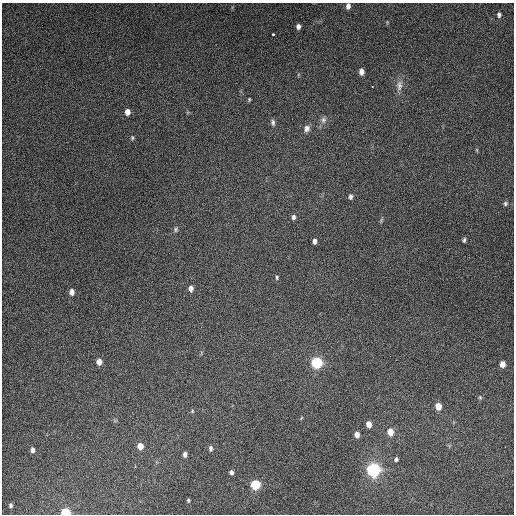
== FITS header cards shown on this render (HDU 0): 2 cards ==
NAXIS1  =                  512
NAXIS2  =                  512

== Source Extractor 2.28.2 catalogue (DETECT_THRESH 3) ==
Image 512 x 512 px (HDU 0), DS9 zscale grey, 1 PNG px = 1 image px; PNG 516 x 516 px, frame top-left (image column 1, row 512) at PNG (2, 3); no overlay
Background 4840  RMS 310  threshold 920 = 3 sigma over >= 5 px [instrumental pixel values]
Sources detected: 45; all 45 listed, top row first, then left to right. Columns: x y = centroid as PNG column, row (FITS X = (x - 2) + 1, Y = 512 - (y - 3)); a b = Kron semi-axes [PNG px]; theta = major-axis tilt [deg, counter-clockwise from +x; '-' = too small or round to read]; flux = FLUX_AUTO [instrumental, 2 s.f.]
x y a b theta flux
348 6 6 4 88 9.6e+04
499 15 5 4 - 4.6e+04
298 26 5 4 - 7.9e+04
273 34 3 3 - 3.8e+04
361 71 6 4 -90 1.3e+05
399 85 16 9 85 1.5e+05
372 86 2 2 - 1.5e+04
249 99 4 3 - 2.3e+04
127 112 6 5 - 1.5e+05
323 120 9 7 81 8.3e+04
273 123 9 6 -84 5.9e+04
307 128 9 8 - 9.9e+04
132 138 6 4 77 3.0e+04
477 150 6 3 -71 2.1e+04
351 196 6 5 - 6.0e+04
505 204 6 5 - 3.6e+04
293 217 6 5 - 5.4e+04
381 220 8 3 77 2.9e+04
176 229 7 6 - 4.4e+04
464 240 5 4 - 3.7e+04
314 241 5 4 - 7.2e+04
277 277 6 4 81 3.4e+04
191 288 7 5 89 9.0e+04
72 292 6 5 - 1.1e+05
99 362 6 5 - 1.5e+05
317 363 8 8 - 1.1e+06
502 364 6 5 - 1.6e+05
480 397 6 5 - 2.9e+04
438 406 6 5 - 2.0e+05
192 411 5 4 - 2.6e+04
301 418 5 3 - 1.7e+04
369 424 6 5 - 1.3e+05
390 432 6 5 - 2.3e+05
357 435 5 4 - 1.2e+05
140 446 6 5 - 1.8e+05
211 448 6 4 90 5.5e+04
33 450 6 4 89 6.8e+04
185 454 5 4 - 7.1e+04
396 459 5 5 - 4.1e+04
374 470 10 9 - 1.6e+06
231 472 6 5 - 6.0e+04
255 485 7 6 - 7.1e+05
188 500 4 3 - 2.8e+04
11 505 4 3 - 3.8e+04
66 512 6 5 - 5.7e+05
At the frame edge (FLAGS 8, measured only in part): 2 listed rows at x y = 348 6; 66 512